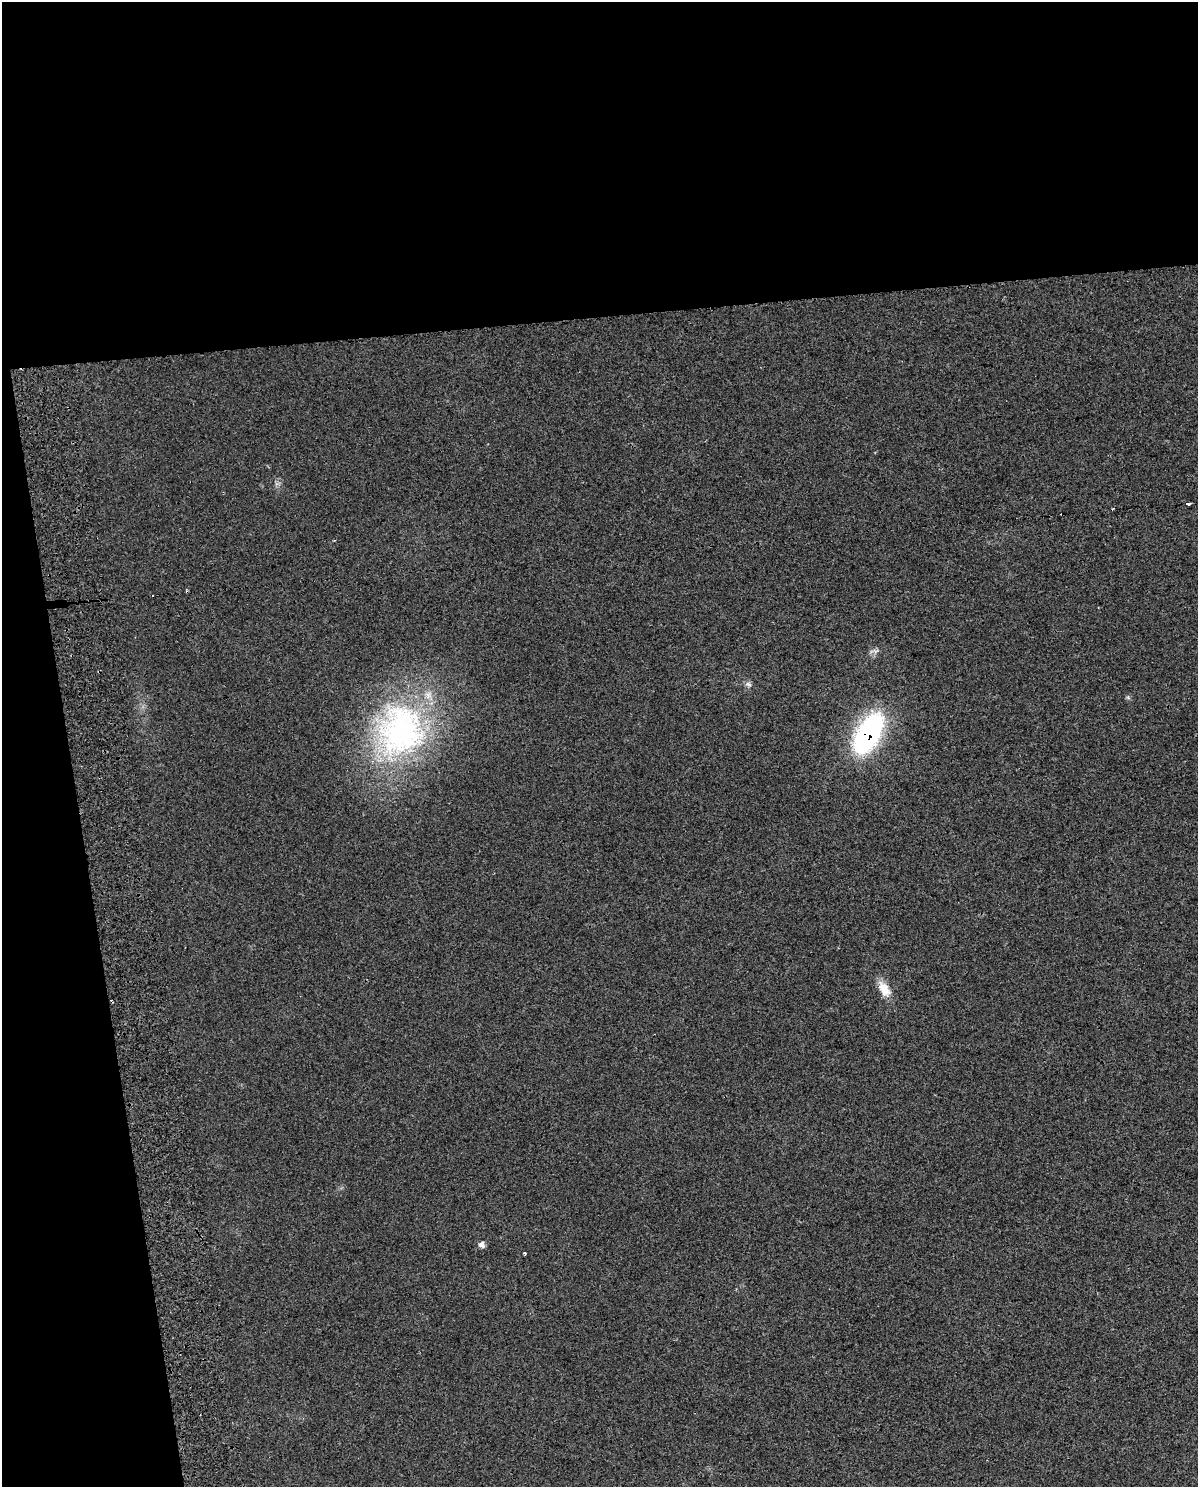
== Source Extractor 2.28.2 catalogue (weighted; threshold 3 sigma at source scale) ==
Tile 1 of 4 x 3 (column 1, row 1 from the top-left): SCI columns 56-1251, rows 3002-4486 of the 4897 x 4562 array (HDU 1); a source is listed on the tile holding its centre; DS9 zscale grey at full resolution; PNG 1200 x 1489 px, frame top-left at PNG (2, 2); no overlay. Shown black and unused: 27% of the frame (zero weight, under 2 of 3 exposures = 3% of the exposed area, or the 3 px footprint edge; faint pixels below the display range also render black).
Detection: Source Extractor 2.28.2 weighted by HDU 2 'WHT'; one run over the whole footprint, this tile lists its part. Background 0.0239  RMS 0.0069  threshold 0.0309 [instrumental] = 3 sigma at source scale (4.5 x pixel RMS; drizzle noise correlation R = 1.50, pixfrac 1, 0.0396/0.0396 arcsec/px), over >= 5 px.
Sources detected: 10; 3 cosmic-ray / hot-pixel residue — not listed; the other 7 listed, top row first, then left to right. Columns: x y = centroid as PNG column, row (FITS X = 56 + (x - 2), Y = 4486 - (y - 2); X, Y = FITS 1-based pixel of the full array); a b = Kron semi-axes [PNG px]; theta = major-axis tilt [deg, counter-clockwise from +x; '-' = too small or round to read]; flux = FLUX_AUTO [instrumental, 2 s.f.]
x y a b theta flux
1189 504 4 3 - 3.8
748 684 8 4 -36 1.6
400 731 71 61 75 180
868 734 41 20 61 120
884 989 22 11 -58 10
482 1245 9 7 -56 2.5
524 1253 3 3 - 1.4
Overlapping masked pixels (flux is a lower limit): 1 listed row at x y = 868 734